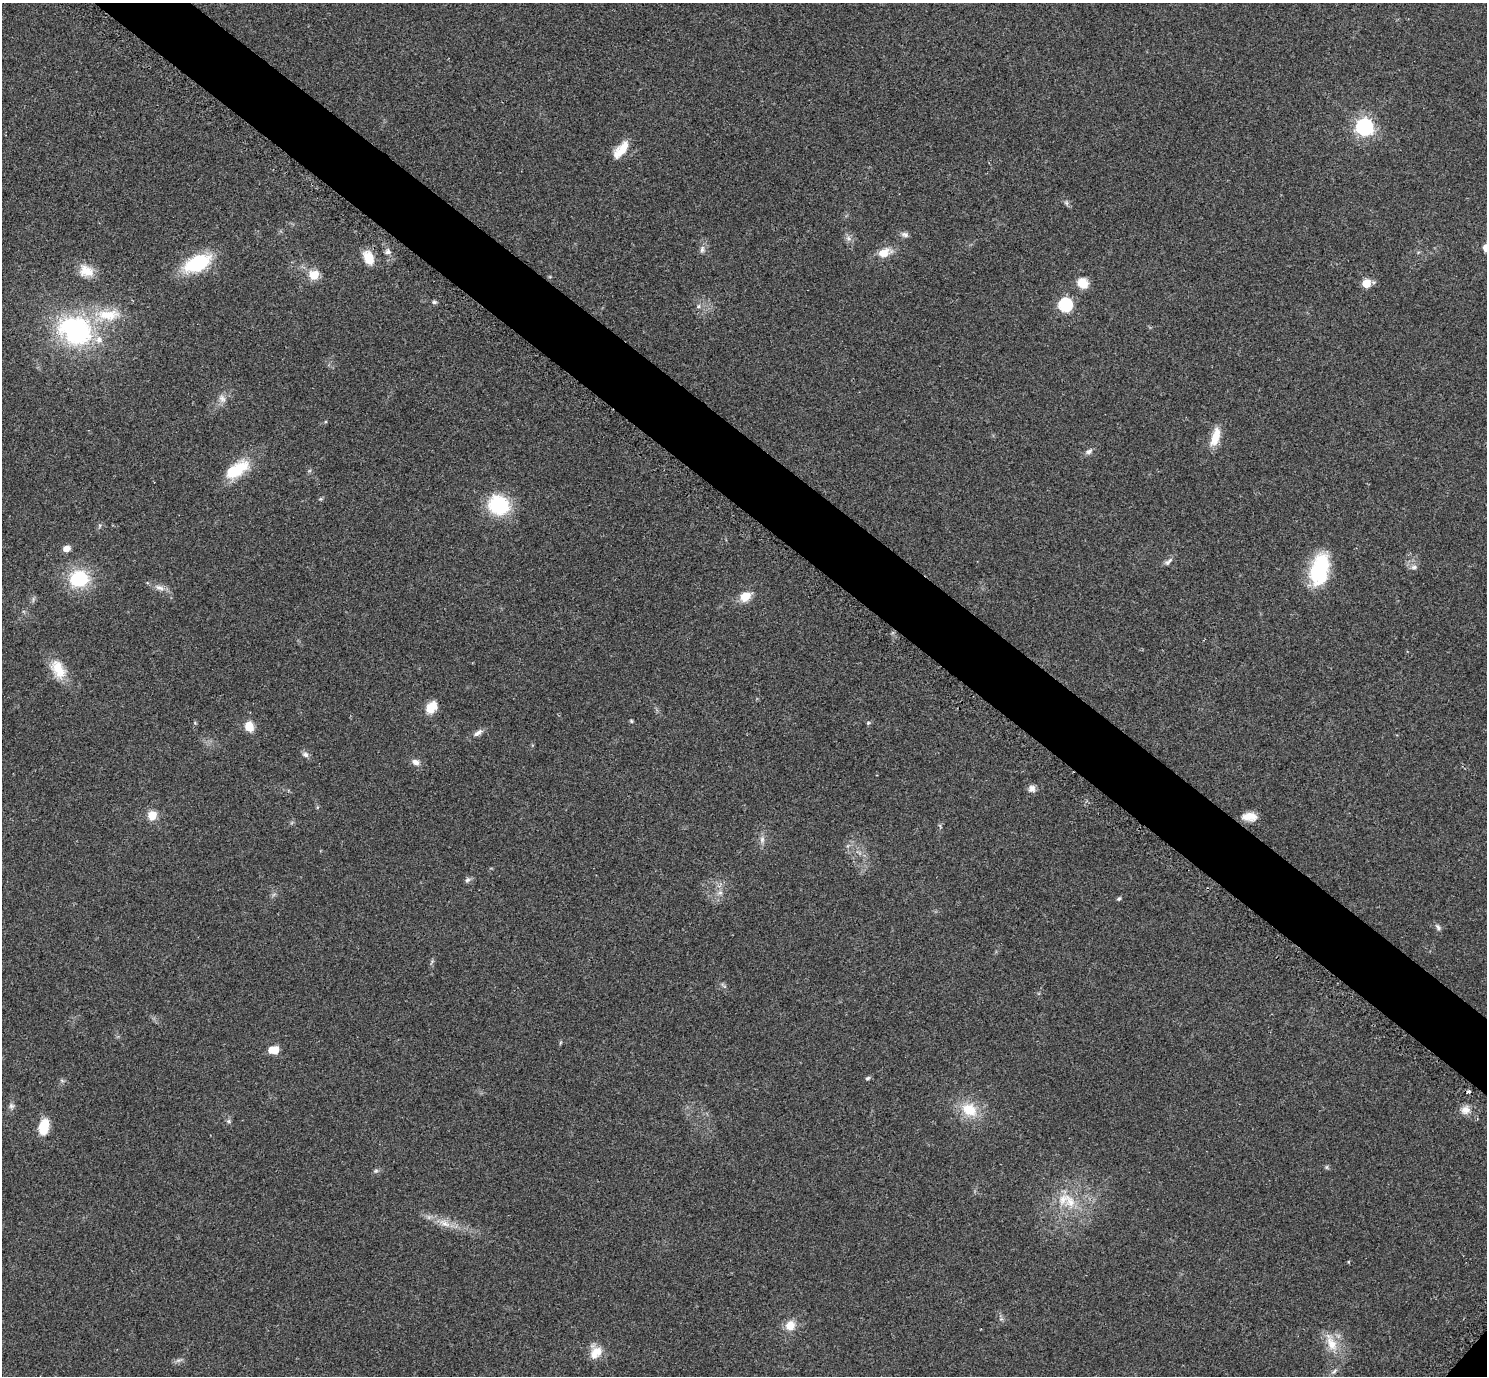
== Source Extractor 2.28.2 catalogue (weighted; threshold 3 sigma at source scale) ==
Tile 11 of 4 x 4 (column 3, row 3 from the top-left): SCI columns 3005-4489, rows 1562-2935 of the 6011 x 6010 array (HDU 1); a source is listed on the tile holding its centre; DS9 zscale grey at full resolution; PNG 1489 x 1378 px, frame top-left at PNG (2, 3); no overlay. Shown black and unused: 5% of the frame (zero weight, under 2 of 3 exposures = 3% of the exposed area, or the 3 px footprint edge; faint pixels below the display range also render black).
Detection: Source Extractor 2.28.2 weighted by HDU 2 'WHT'; one run over the whole footprint, this tile lists its part. Background 0.0573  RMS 0.0073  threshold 0.033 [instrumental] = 3 sigma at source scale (4.5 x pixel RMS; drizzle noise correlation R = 1.50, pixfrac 1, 0.05/0.05 arcsec/px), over >= 5 px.
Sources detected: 66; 1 cosmic-ray / hot-pixel residue — not listed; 3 inside a brighter listed object's ellipse — not listed separately; the other 62 listed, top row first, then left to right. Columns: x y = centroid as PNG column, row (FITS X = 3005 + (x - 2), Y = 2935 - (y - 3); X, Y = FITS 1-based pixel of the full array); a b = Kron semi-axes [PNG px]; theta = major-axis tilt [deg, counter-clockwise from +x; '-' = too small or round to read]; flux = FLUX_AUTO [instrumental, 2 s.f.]
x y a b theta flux
1364 127 7 7 - 280
621 150 25 11 49 12
1066 203 7 5 -59 1.5
905 234 10 6 -19 2.4
848 238 7 6 - 2.2
702 249 10 6 82 2.3
388 252 7 7 - 2.4
884 253 16 10 19 9.7
368 257 18 12 -65 11
197 263 26 14 24 46
86 271 19 14 -18 11
314 275 5 5 - 31
1083 283 10 9 - 12
1366 283 5 5 - 19
434 302 6 5 - 1.3
1065 305 7 6 - 95
698 306 6 5 - 1.3
108 315 36 15 1 24
75 330 28 23 -22 120
222 399 12 9 -57 3.9
1215 437 24 10 74 12
1089 452 9 6 26 2.5
237 469 35 16 32 24
499 505 26 23 -33 36
66 549 6 5 - 6.3
1168 562 13 6 38 2.6
1414 567 9 6 10 2.1
1320 569 36 20 77 43
79 579 16 14 8 43
159 587 14 7 -22 4.3
745 597 14 11 35 9.1
58 669 26 15 -60 15
430 708 13 10 80 9.4
631 721 5 4 - 0.82
868 723 6 4 44 0.91
249 726 10 8 -69 11
477 733 16 6 30 3.4
305 754 8 7 - 2.4
415 762 10 7 -25 3.4
1032 789 10 9 - 3.2
152 815 8 7 - 11
1249 817 17 9 -2 8.2
762 839 9 6 76 2.7
467 880 8 6 39 1.7
720 893 7 4 0 1.6
1119 899 6 4 47 1.1
1438 927 10 5 -52 1.8
274 1050 7 5 -1 22
868 1078 6 5 - 1.2
11 1106 8 7 - 2
969 1110 23 17 -30 19
1465 1110 13 10 1 5.4
229 1121 6 4 72 1.2
44 1127 15 9 77 17
1327 1167 6 4 89 1
376 1171 6 5 - 1.4
1070 1202 20 13 -68 14
445 1223 19 7 -26 7.3
790 1325 11 10 - 9.4
1331 1343 29 12 -65 13
596 1353 18 12 45 10
1334 1371 8 4 45 1.6